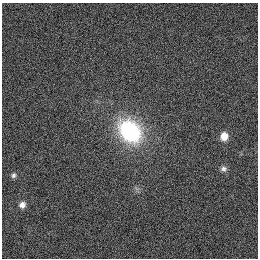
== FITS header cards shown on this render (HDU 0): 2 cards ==
NAXIS1  =                  256
NAXIS2  =                  256

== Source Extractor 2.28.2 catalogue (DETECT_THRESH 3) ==
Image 256 x 256 px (HDU 0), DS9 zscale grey, 1 PNG px = 1 image px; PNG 260 x 260 px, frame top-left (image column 1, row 256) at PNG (2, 3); no overlay
Background 1120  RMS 5.1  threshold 15.4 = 3 sigma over >= 5 px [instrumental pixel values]
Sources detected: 5; all 5 listed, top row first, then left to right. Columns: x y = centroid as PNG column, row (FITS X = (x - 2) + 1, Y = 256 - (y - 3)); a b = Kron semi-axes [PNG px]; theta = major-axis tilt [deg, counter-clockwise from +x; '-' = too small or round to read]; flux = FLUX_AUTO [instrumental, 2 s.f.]
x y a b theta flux
130 131 25 19 -47 40000
224 136 8 7 - 4100
224 169 9 7 -3 1200
13 175 6 5 - 720
22 205 6 6 - 1700